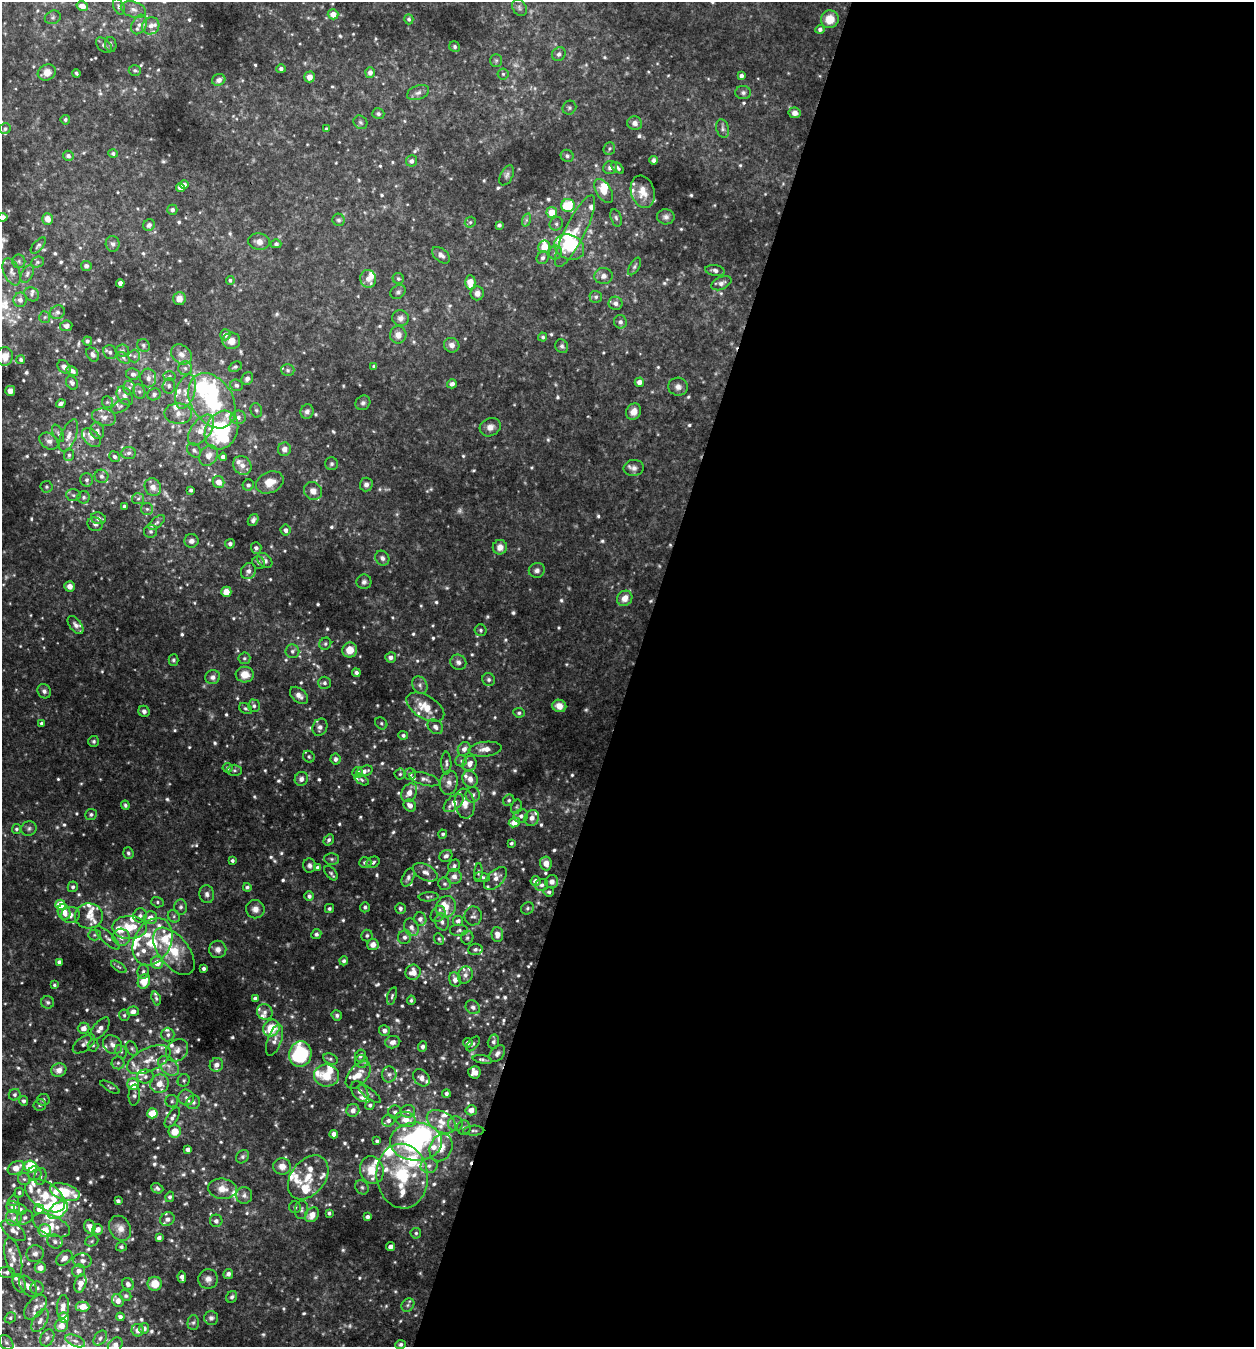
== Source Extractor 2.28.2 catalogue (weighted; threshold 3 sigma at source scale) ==
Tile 12 of 4 x 4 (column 4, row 3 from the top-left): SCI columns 4019-5270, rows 1349-2693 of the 5404 x 5390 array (HDU 1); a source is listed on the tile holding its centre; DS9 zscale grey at full resolution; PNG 1256 x 1349 px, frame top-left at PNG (2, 2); each listed source drawn as its Kron ellipse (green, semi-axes under 4 px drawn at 4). Shown black and unused: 50% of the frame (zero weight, under 3 of 4 exposures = <1% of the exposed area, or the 3 px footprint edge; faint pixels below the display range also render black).
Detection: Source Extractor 2.28.2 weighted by HDU 2 'WHT'; one run over the whole footprint, this tile lists its part. Background 0.0844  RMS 0.0074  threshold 0.0332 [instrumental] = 3 sigma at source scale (4.5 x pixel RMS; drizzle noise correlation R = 1.50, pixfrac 1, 0.05/0.05 arcsec/px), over >= 5 px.
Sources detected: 943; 17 too faint to see at this stretch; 6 inside a brighter object's white glare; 1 cosmic-ray / hot-pixel residue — neither listed nor drawn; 115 inside a brighter listed object's ellipse — not listed separately; of the other 804, all 500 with FLUX_AUTO >= 1.37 (the completeness limit of this list) listed and drawn (304 fainter detections not listed), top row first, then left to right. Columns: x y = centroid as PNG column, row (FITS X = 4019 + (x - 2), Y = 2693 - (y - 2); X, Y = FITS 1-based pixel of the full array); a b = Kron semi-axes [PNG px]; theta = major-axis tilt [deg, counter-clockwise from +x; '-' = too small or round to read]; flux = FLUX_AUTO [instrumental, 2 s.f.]
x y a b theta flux
82 6 6 4 -15 5.6
119 6 8 5 -66 1.9
519 8 9 6 -57 2.5
133 10 13 7 -16 4.3
333 14 5 5 - 7.6
53 17 8 6 24 2
409 19 5 4 - 1.6
830 19 9 8 - 11
139 24 10 7 61 4.1
151 26 9 8 - 4.1
820 29 4 4 - 2.3
111 44 8 5 -80 1.7
104 45 9 6 -43 2.6
455 47 6 5 - 1.5
559 54 7 6 - 2.1
496 60 6 5 - 1.4
281 69 5 4 - 2.2
135 70 6 5 - 1.5
47 72 9 7 27 7.2
370 72 5 5 - 3.7
76 73 4 3 - 1.4
503 74 5 5 - 1.4
741 76 4 4 - 2.6
310 77 5 5 - 5.7
219 80 7 5 22 3.4
418 93 11 7 20 3.3
743 93 8 6 -1 2
569 108 7 6 - 1.8
795 113 6 5 - 4.2
378 114 6 5 - 1.8
65 120 5 4 - 1.5
360 122 7 6 - 1.7
635 123 7 7 - 3.6
5 129 6 5 - 1.8
326 129 4 3 - 1.6
723 129 10 6 -74 2.2
609 148 6 5 - 1.4
113 154 4 4 - 1.6
68 156 5 5 - 2.7
567 156 6 6 - 2.1
654 160 4 3 - 1.7
411 161 6 5 - 2.7
610 167 7 6 - 3.2
618 168 7 4 -39 1.8
507 175 11 6 63 2.4
184 184 4 4 - 3
181 188 4 4 - 6.6
604 191 13 7 -58 10
643 192 16 11 -73 10
568 205 7 6 - 27
172 210 5 5 - 2.2
552 212 5 5 - 13
3 217 4 4 - 3.7
666 217 9 7 -6 2.7
616 218 9 5 -74 1.8
48 219 6 5 - 5.8
339 220 6 6 - 1.6
526 220 7 4 72 1.5
470 222 6 5 - 1.4
556 224 7 6 - 2
149 225 6 5 - 2.7
499 225 4 4 - 1.8
575 231 40 10 63 18
259 241 11 8 -11 4.5
113 244 8 7 - 2.4
276 244 5 4 - 1.7
38 245 10 5 49 2
544 247 6 6 - 12
569 247 15 12 -25 27
555 252 7 6 - 2.3
441 255 10 6 -40 3.3
543 258 6 5 - 2.6
19 261 7 6 - 1.8
37 262 7 5 23 1.5
86 266 5 5 - 1.9
634 266 10 5 59 1.8
715 270 10 5 -11 2.6
12 272 14 7 -67 4
27 274 10 5 62 2.2
603 276 9 8 - 3.8
368 279 9 8 - 5.7
398 279 5 5 - 1.7
230 280 4 4 - 1.5
470 282 7 5 -89 11
120 283 4 4 - 4.6
721 283 11 6 24 3.2
398 292 8 6 38 1.9
477 293 7 6 - 4.2
32 294 8 6 -35 2.2
596 297 6 6 - 1.8
179 299 6 6 - 5.9
20 300 7 6 - 4.2
615 303 7 6 - 3.1
57 312 8 6 27 2.6
45 317 6 5 - 1.5
400 318 8 8 - 3.3
620 322 7 6 - 2.4
66 326 6 5 - 3.2
225 335 5 5 - 3.6
398 335 8 8 - 5.5
543 337 4 4 - 1.5
87 341 4 4 - 1.7
231 341 9 8 - 5.9
143 345 7 6 - 1.7
452 345 8 7 - 4.3
562 346 7 6 - 1.8
122 351 6 6 - 1.8
110 352 7 6 - 2.2
181 354 11 9 -43 5.7
93 355 7 5 -53 2.7
5 356 9 8 - 8.1
134 356 6 6 - 2.1
123 358 7 4 -37 1.4
21 360 4 4 - 1.6
374 366 4 3 - 1.4
64 367 7 5 -49 4.2
235 367 7 5 26 1.5
185 368 7 7 - 2.6
288 370 7 6 - 1.6
72 371 6 4 -33 3.2
133 374 6 6 - 2.5
169 376 6 5 - 1.5
148 378 9 8 - 4.3
247 379 7 5 61 2.9
639 382 5 4 - 4.2
72 383 7 5 -64 2.1
452 384 5 4 - 2.5
236 385 6 5 - 2.1
169 386 8 6 86 2.2
678 387 10 9 - 3.9
129 388 7 6 - 2.1
10 391 5 5 - 3.5
186 391 17 9 72 9.4
139 392 7 6 - 2.1
154 394 7 6 - 1.9
125 396 10 7 -55 3.4
212 401 30 21 -58 59
107 402 6 5 - 1.4
61 403 5 3 - 1.9
363 403 8 7 - 2.2
121 406 10 5 29 2.3
256 410 7 5 -74 1.5
307 412 7 6 - 2.8
634 412 8 7 - 6.9
178 414 14 10 -3 6.4
104 417 12 8 -15 4.9
238 417 8 6 18 3.3
490 427 11 9 25 5
201 430 17 9 54 10
221 430 20 16 64 73
97 431 8 6 -76 3.2
58 433 9 5 -63 1.7
69 436 17 7 68 6.5
91 438 11 7 -45 4.6
49 441 10 7 -34 3.7
284 449 6 6 - 3.8
194 450 8 6 -50 2.4
128 453 7 5 4 2.2
69 455 6 5 - 1.6
209 456 11 8 56 6.3
114 457 5 5 - 2
223 457 4 4 - 3.2
332 464 6 6 - 1.8
242 465 10 8 -50 4.9
634 468 10 8 7 3.7
101 476 7 6 - 2.2
87 480 7 6 - 2.1
218 482 6 5 - 7.5
270 482 14 10 25 11
366 484 7 6 - 3.3
248 485 6 5 - 2
46 487 6 6 - 1.6
153 487 9 8 - 4.7
191 490 4 3 - 1.7
313 491 9 8 - 5.7
73 495 7 6 - 2
84 497 6 6 - 2
138 499 6 5 - 1.6
124 506 3 3 - 1.5
147 509 6 6 - 1.6
98 518 8 5 -14 3.5
253 520 6 5 - 2.6
157 523 10 5 41 2
95 524 8 6 -20 2.7
286 530 5 5 - 2.9
151 531 6 6 - 1.9
191 541 7 7 - 3.2
230 544 5 4 - 2.4
500 547 7 7 - 5.2
256 548 6 5 - 2.7
382 558 8 6 -55 2.8
265 561 9 6 -43 3.8
259 563 6 6 - 1.7
537 570 8 7 - 2.5
248 571 8 7 - 4.1
364 582 7 7 - 2.6
70 586 5 5 - 4.7
226 592 5 5 - 8.3
625 598 8 7 - 6.7
75 625 10 6 -53 2.8
481 630 6 6 - 1.5
325 644 6 5 - 1.5
350 650 7 7 - 9
292 651 7 7 - 2.4
391 657 5 5 - 3.2
244 658 6 6 - 1.6
173 660 5 5 - 1.5
458 662 8 7 - 3
356 673 4 4 - 2.3
245 675 9 8 - 9
213 677 7 7 - 3.3
489 679 7 6 - 2
324 683 6 6 - 1.9
420 685 9 7 -62 2.6
44 691 7 6 - 2.7
299 695 11 6 -41 4.9
254 706 6 6 - 2
559 706 7 6 - 6.3
425 707 21 11 -31 15
246 708 7 5 -30 1.5
144 711 6 5 - 2.4
519 713 5 4 - 1.6
42 723 4 3 - 1.7
381 723 6 5 - 1.4
320 727 9 7 64 3.7
435 727 8 6 -38 3.2
403 735 5 4 - 1.8
94 741 5 5 - 1.5
464 749 7 6 - 4.3
485 749 16 7 6 6.4
309 757 6 5 - 1.5
336 759 5 5 - 2.3
461 761 6 5 - 1.7
446 763 11 5 -88 2.3
470 764 8 7 - 5.8
228 768 5 5 - 1.7
234 770 7 5 -1 1.6
365 771 8 5 15 3.1
358 773 5 5 - 4
400 774 5 5 - 1.4
410 774 6 6 - 2.8
301 779 7 6 - 3.5
424 779 15 6 -16 3.5
470 779 9 7 -60 5.5
362 780 8 5 -34 1.5
449 783 12 8 80 5.3
409 793 10 7 61 6
473 795 7 7 - 2.9
509 800 6 5 - 1.5
454 803 11 6 40 8.6
465 803 15 10 -81 8.9
125 805 4 3 - 1.5
410 805 7 5 -42 4.4
516 807 7 5 73 1.4
91 814 6 5 - 1.5
521 816 7 7 - 3
532 818 8 7 - 4.8
514 822 6 4 25 10
29 828 8 7 - 2.3
16 829 5 4 - 1.4
443 834 4 4 - 1.4
329 840 6 4 58 1.9
511 843 4 4 - 1.4
128 853 5 5 - 1.6
446 856 7 5 36 2.5
332 859 7 6 - 1.7
232 861 3 3 - 1.6
373 862 7 5 30 1.8
365 863 6 5 - 2.5
546 863 7 6 - 6
309 865 7 6 - 2.4
454 866 6 5 - 1.8
318 867 4 4 - 2.9
425 872 13 7 -29 4.7
331 873 8 5 -51 1.7
478 873 9 4 85 1.4
454 876 7 7 - 3.9
482 877 8 4 -9 1.6
408 878 9 5 62 2.6
496 878 14 8 45 4.9
535 881 5 5 - 4.6
552 882 7 6 - 3.5
445 884 6 6 - 1.6
542 885 7 6 - 2.2
73 887 5 5 - 1.8
247 887 4 4 - 1.6
549 892 5 4 - 1.7
207 894 9 7 -80 3.1
309 896 5 5 - 2.4
428 897 10 4 5 1.5
157 902 6 5 - 1.4
60 905 5 5 - 17
181 907 7 6 - 2.2
365 907 5 5 - 1.6
446 907 11 9 65 7.8
400 908 5 5 - 2.2
528 908 6 6 - 1.8
255 909 9 9 - 4.6
329 909 4 4 - 1.7
64 912 8 6 -73 7
438 914 9 6 55 2.6
71 915 9 8 - 4.4
140 915 7 6 - 2.7
89 916 14 12 3 8.2
174 916 6 5 - 1.7
473 916 9 8 - 2.8
150 918 7 6 - 6.4
420 919 7 6 - 3.3
458 921 5 5 - 2.9
442 922 9 6 -75 2.8
129 927 17 11 -2 19
411 927 9 7 -64 3.8
459 930 9 6 0 2.4
316 934 5 5 - 1.9
497 934 7 6 - 5.5
94 935 6 5 - 1.7
367 935 6 5 - 1.6
121 937 9 8 - 5.5
405 937 7 6 - 2.7
107 938 16 5 -44 3.2
467 938 7 6 - 1.9
439 939 6 4 -65 1.4
153 942 25 18 62 35
373 945 6 5 - 4.8
218 949 8 8 - 4.4
475 949 7 5 6 1.8
174 951 28 15 -52 25
344 961 4 4 - 1.8
59 962 4 4 - 2.3
157 963 6 6 - 9.6
119 967 9 4 -35 1.5
204 969 3 3 - 1.9
143 971 7 5 85 1.9
413 972 8 7 - 7.3
465 975 9 7 72 2.9
455 980 7 6 - 4.4
144 981 7 6 - 14
54 985 4 4 - 1.4
392 996 9 4 72 1.5
255 998 4 3 - 2.5
156 999 7 4 -71 1.4
411 1000 4 3 - 1.4
48 1002 6 6 - 1.9
473 1007 8 6 -40 2.8
133 1011 6 5 - 3.3
265 1012 8 7 - 3.2
124 1015 6 5 - 1.5
337 1015 5 5 - 1.7
84 1028 6 5 - 5.3
271 1028 9 7 50 19
100 1029 13 6 52 5
384 1030 5 5 - 3.4
168 1035 7 6 - 2.6
274 1040 16 7 70 4.5
393 1042 7 6 - 4
493 1042 7 5 77 2.2
468 1043 5 4 - 2.7
84 1044 13 7 37 3.4
473 1044 8 5 51 1.7
93 1045 6 5 - 1.5
113 1045 10 8 -46 4.2
423 1047 5 4 - 2.3
132 1049 8 5 -63 1.7
177 1050 12 10 47 5.5
121 1052 7 5 -69 1.8
497 1053 9 6 51 3.3
300 1054 13 11 75 69
360 1055 6 5 - 2.5
330 1059 7 5 -27 2
482 1059 9 4 -10 1.8
149 1060 23 11 25 13
362 1061 6 6 - 2
118 1063 6 6 - 2.2
216 1065 7 6 - 4.8
168 1066 12 8 -40 6.1
59 1070 7 6 - 6.1
474 1072 6 6 - 6.4
389 1074 8 7 - 3
358 1075 16 9 51 9.4
326 1076 12 11 - 16
145 1077 8 7 - 3.2
421 1078 9 7 -50 4.1
184 1080 6 6 - 1.6
133 1084 6 5 - 14
159 1084 9 9 - 8.8
110 1087 11 4 -29 1.5
360 1091 11 7 -58 3.8
446 1093 4 4 - 2.1
369 1094 14 5 -38 2.1
15 1095 6 5 - 1.8
134 1095 10 6 84 2.4
186 1097 8 7 - 3.1
43 1100 6 6 - 2.2
24 1101 5 4 - 2
172 1101 6 6 - 1.9
193 1102 7 6 - 2.3
40 1105 6 5 - 1.7
370 1105 5 4 - 1.8
353 1110 7 6 - 4.5
471 1110 5 5 - 5.7
408 1111 7 6 - 3.5
395 1112 6 6 - 2.5
152 1113 5 5 - 17
172 1117 11 5 57 2.9
406 1119 10 7 -14 8.9
388 1121 6 6 - 2.6
441 1122 15 10 -30 9.9
455 1124 7 7 - 2.9
464 1128 7 7 - 2.2
175 1131 6 6 - 12
474 1131 10 5 3 2
334 1134 4 4 - 4
377 1141 4 3 - 1.7
416 1142 26 19 0 93
441 1147 14 11 66 9.8
188 1149 4 4 - 2.9
242 1157 7 6 - 2.1
282 1166 9 8 - 5.9
429 1166 8 7 - 3.3
31 1167 6 5 - 29
16 1168 9 6 31 7.2
372 1170 14 11 -74 16
35 1173 7 7 - 2.4
40 1176 8 6 78 2
402 1176 32 25 -84 48
308 1177 24 17 52 17
24 1179 6 6 - 1.8
362 1187 7 6 - 2.1
157 1188 6 5 - 1.9
222 1189 14 10 -7 8.2
19 1192 5 4 - 1.6
65 1192 15 8 -18 30
244 1195 8 8 - 3
45 1196 22 13 -34 20
170 1197 5 4 - 1.9
13 1201 5 5 - 1.5
118 1201 4 4 - 2.2
13 1207 6 6 - 4.6
295 1207 6 6 - 1.4
20 1209 6 5 - 2
39 1209 5 5 - 4.6
58 1210 11 7 39 42
301 1210 9 6 83 2.1
329 1213 4 3 - 1.5
312 1215 8 6 49 7.3
25 1217 8 6 32 2.4
367 1217 4 4 - 2.3
14 1218 8 8 - 3.3
167 1219 7 6 - 2.9
216 1221 6 6 - 2.9
51 1225 20 10 -23 11
90 1227 7 5 -71 5.4
120 1228 13 10 -62 6.6
98 1229 5 5 - 5.3
13 1231 14 7 -38 5.5
45 1231 6 6 - 17
416 1233 5 5 - 1.6
159 1238 4 4 - 2.7
92 1241 7 5 23 1.4
55 1242 8 6 -23 2.7
121 1247 5 4 - 1.7
391 1247 4 4 - 3.6
35 1254 8 8 - 3.1
13 1257 20 8 -77 6.7
64 1258 9 6 39 4.3
83 1261 9 7 -5 2.8
40 1268 5 5 - 5.4
78 1271 6 6 - 3.5
7 1272 8 5 -5 2.4
228 1274 5 5 - 3
182 1277 6 4 -86 3.9
208 1279 10 9 - 4.2
19 1283 9 6 -71 3.3
80 1284 9 5 74 6.8
128 1284 6 5 - 2.9
155 1284 7 7 - 12
28 1286 12 7 -54 4.9
37 1288 7 6 - 2
126 1296 6 5 - 1.5
232 1297 6 5 - 2
118 1301 7 5 -55 4.9
408 1305 7 6 - 2.1
35 1307 14 8 49 5.4
63 1307 12 6 86 5.7
82 1307 7 5 -1 9
120 1317 4 3 - 2.3
10 1318 6 5 - 1.4
64 1318 5 5 - 11
211 1318 7 7 - 2.1
40 1321 13 6 60 4.3
193 1322 7 6 - 1.7
61 1326 6 6 - 7.1
144 1328 5 5 - 3
138 1330 6 6 - 4.5
47 1338 9 6 62 2.9
100 1338 8 5 54 2.2
75 1341 10 5 -24 3.2
6 1343 8 6 -48 2.5
400 1344 5 4 - 1.8
115 1345 8 6 42 4.9
Isophote crosses this tile's border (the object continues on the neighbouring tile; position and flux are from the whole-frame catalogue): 3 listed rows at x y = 3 217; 5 356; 115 1345